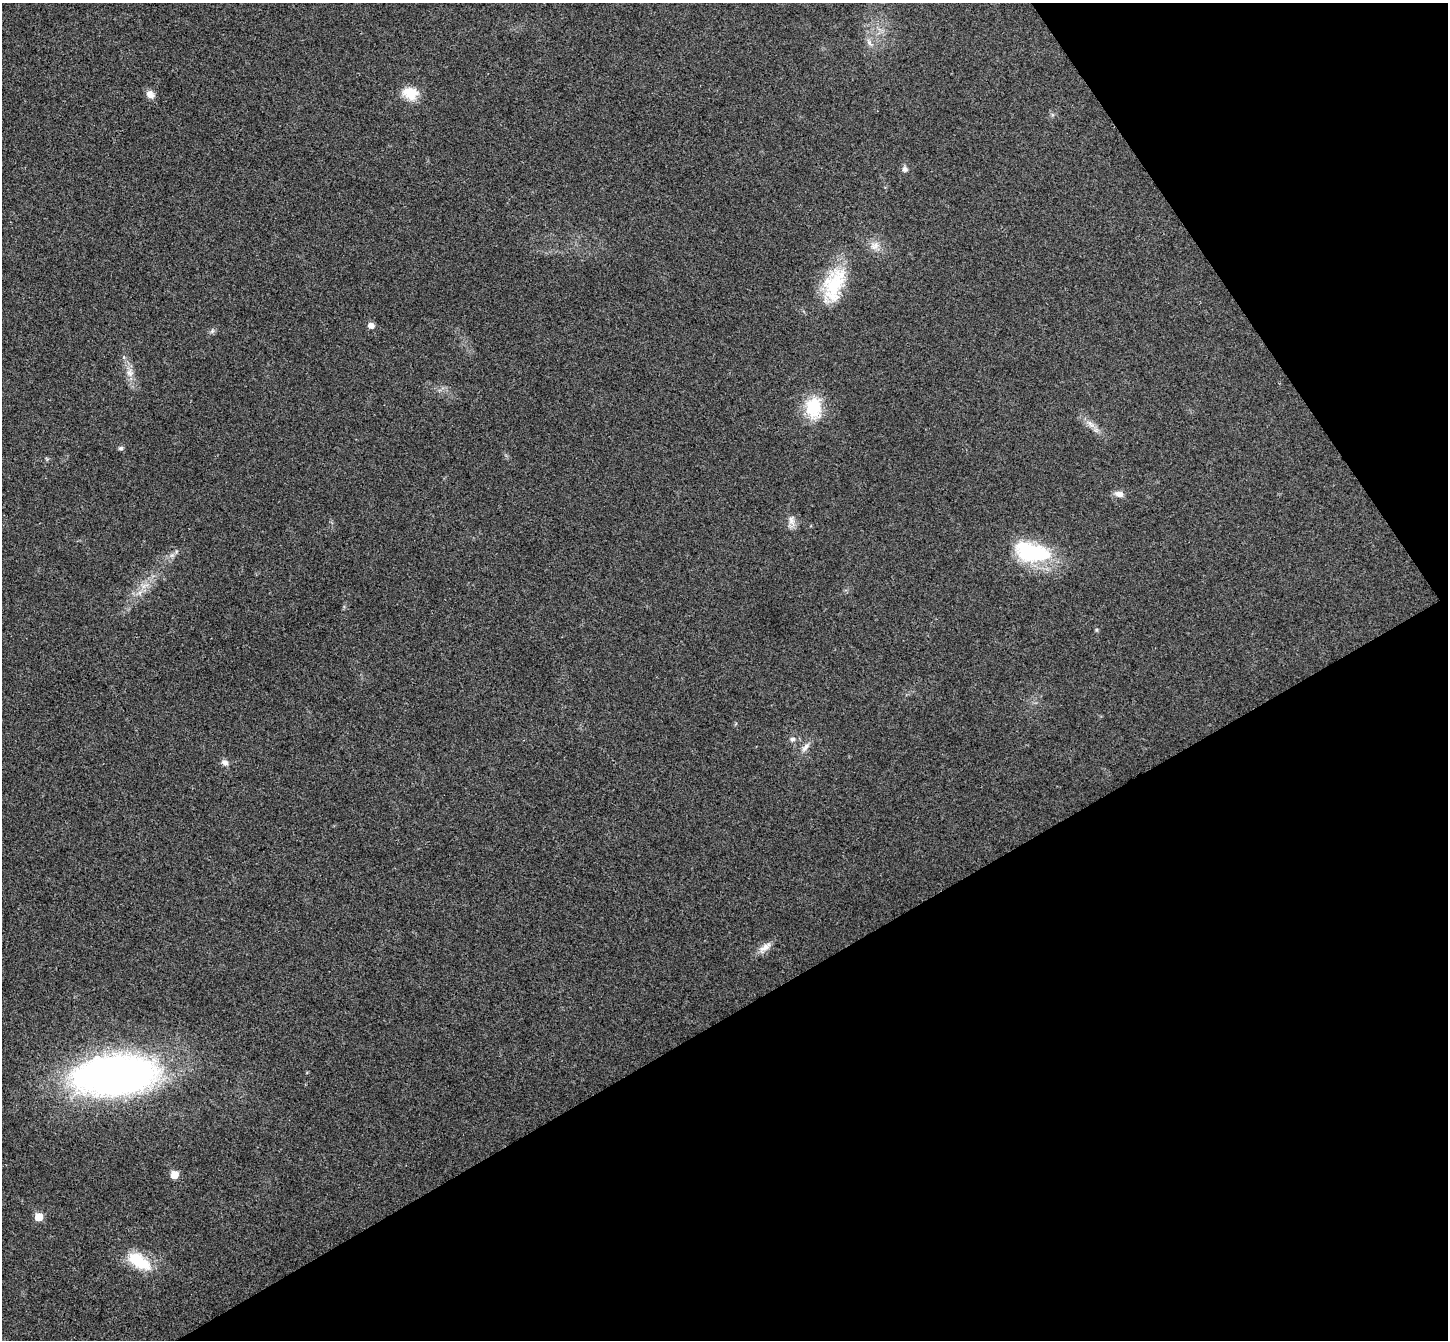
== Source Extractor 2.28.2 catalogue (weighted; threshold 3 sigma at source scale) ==
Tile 12 of 4 x 4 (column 4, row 3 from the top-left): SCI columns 4391-5836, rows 1529-2866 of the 5890 x 5866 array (HDU 1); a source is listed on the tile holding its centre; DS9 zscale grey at full resolution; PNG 1450 x 1342 px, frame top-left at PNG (2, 3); no overlay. Shown black and unused: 31% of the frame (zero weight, under 3 of 4 exposures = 6% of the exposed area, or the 3 px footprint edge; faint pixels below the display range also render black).
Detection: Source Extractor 2.28.2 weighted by HDU 2 'WHT'; one run over the whole footprint, this tile lists its part. Background 0.0247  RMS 0.0058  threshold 0.0263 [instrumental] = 3 sigma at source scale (4.5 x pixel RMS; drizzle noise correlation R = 1.50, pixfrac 1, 0.05/0.05 arcsec/px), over >= 5 px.
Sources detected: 23; all 23 listed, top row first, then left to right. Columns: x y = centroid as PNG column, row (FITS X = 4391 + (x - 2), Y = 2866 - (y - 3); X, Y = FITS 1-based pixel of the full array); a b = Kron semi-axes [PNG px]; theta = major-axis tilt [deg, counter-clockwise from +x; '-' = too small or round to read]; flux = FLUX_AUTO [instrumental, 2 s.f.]
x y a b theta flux
869 43 9 5 -70 1.9
410 93 19 14 -16 11
150 94 11 9 -49 3.5
905 169 7 7 - 1.8
875 246 14 9 35 4.4
834 285 39 26 65 31
371 325 6 5 - 3.8
212 331 8 4 46 1.3
130 373 12 8 -77 3.9
813 408 24 18 -85 24
1090 424 12 6 -51 3.1
121 448 7 5 14 1.1
1119 494 12 8 -12 3.2
791 521 14 8 -72 3.6
1031 552 45 22 -13 46
792 739 7 5 3 1.6
805 747 15 7 53 3.3
225 763 10 7 -21 2.3
765 947 19 8 36 4.7
115 1075 72 33 4 340
174 1175 5 5 - 11
39 1217 6 5 - 11
139 1261 34 16 -32 19